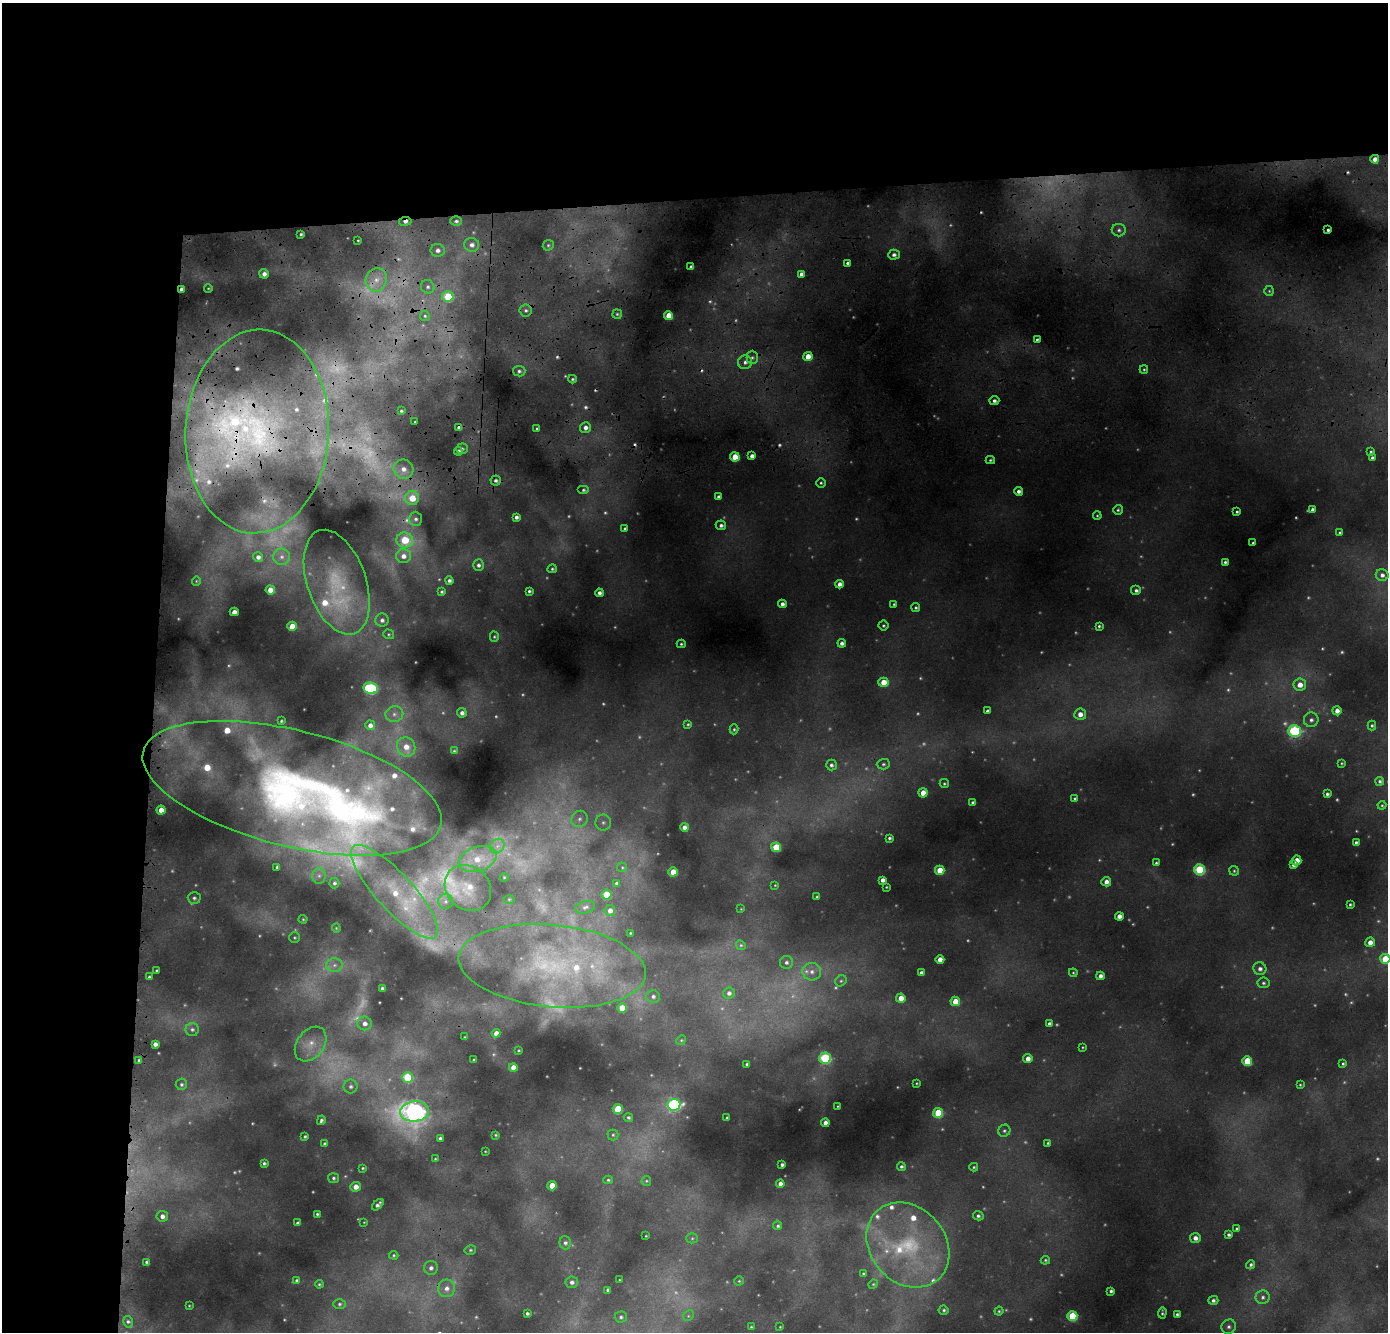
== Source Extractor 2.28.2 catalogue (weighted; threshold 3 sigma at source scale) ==
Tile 1 of 3 x 3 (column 1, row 1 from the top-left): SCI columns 49-1434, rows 3223-4552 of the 4248 x 5114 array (HDU 1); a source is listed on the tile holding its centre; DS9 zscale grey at full resolution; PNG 1390 x 1334 px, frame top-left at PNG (2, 3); each listed source drawn as its Kron ellipse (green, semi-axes under 4 px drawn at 4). Shown black and unused: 24% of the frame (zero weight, under 3 of 4 exposures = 24% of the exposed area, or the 3 px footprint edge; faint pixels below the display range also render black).
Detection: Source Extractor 2.28.2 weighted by HDU 2 'WHT'; one run over the whole footprint, this tile lists its part. Background 0.114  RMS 0.011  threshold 0.0514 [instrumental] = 3 sigma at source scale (4.5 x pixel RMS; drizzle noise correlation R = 1.50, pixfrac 1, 0.05/0.05 arcsec/px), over >= 5 px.
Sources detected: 386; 69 too faint to see at this stretch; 9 cosmic-ray / hot-pixel residue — neither listed nor drawn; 26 inside a brighter listed object's ellipse — not listed separately; the other 282 listed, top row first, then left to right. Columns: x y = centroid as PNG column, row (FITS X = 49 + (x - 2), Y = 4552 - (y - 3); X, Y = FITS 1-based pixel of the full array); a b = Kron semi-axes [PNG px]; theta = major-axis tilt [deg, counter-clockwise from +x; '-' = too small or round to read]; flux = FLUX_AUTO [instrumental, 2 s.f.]
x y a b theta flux
1375 159 4 4 - 7.3
405 221 6 4 9 5.2
456 221 6 4 1 2.7
1119 230 7 6 - 3.9
1328 230 3 3 - 2.6
301 234 3 3 - 1.9
358 240 3 2 - 1
472 245 7 7 - 5.8
548 245 6 5 - 1.9
438 250 7 6 - 5.6
894 255 6 5 - 4.1
848 263 4 3 - 3.1
691 267 4 4 - 4.1
264 274 5 4 - 5.4
801 274 4 4 - 5
376 280 12 10 68 14
428 287 7 6 - 3.7
208 288 4 3 - 1
182 289 4 3 - 4
1269 291 5 5 - 1.8
448 297 5 5 - 51
526 310 6 6 - 2.9
617 314 5 5 - 1.7
425 316 5 5 - 2
669 316 4 4 - 26
1037 340 4 4 - 2.2
808 356 4 4 - 15
752 357 7 5 -90 3
745 362 7 7 - 4.8
1144 369 4 4 - 1.5
519 371 6 5 - 3.2
572 379 4 3 - 1.8
994 401 5 4 - 3.7
401 411 3 3 - 1.8
415 422 3 2 - 0.81
459 427 4 4 - 5.7
537 428 4 3 - 1.6
585 428 5 5 - 6.1
257 431 102 72 87 400
462 449 6 5 - 2.2
458 451 4 4 - 3.5
1371 452 3 3 - 1.3
752 456 4 4 - 6.5
735 457 5 4 - 23
1372 458 3 3 - 2.3
990 460 4 3 - 1.7
403 469 10 9 - 11
496 480 5 5 - 3.1
821 483 5 4 - 1.8
583 490 6 4 0 2.1
1019 491 4 4 - 4.3
719 497 4 3 - 2.8
412 498 7 7 - 24
1118 510 5 4 - 2
1312 510 4 3 - 3.2
1237 512 3 3 - 1.8
1097 516 4 3 - 1.3
516 517 4 4 - 3.7
416 519 7 6 - 4
721 525 5 5 - 3.5
625 528 3 3 - 1.6
1340 533 4 4 - 1.6
405 540 8 7 - 36
1253 543 3 3 - 1.4
403 556 7 7 - 8
258 557 5 5 - 4.2
282 557 8 8 - 5.7
1225 562 3 3 - 2
478 565 6 5 - 3.6
552 569 4 4 - 1.7
1382 575 6 6 - 4.9
449 580 4 4 - 3.2
196 581 5 3 - 0.84
337 582 54 29 -71 75
839 584 4 4 - 5.9
270 590 4 4 - 11
1136 590 5 5 - 3.4
529 591 3 3 - 1.9
442 592 3 3 - 1.8
599 593 4 4 - 4.4
782 604 4 4 - 4.6
894 604 4 3 - 1.4
916 608 4 4 - 1.8
234 612 4 4 - 6.4
382 620 6 6 - 4
292 626 5 4 - 16
883 626 5 5 - 1.8
1099 626 3 3 - 1.8
389 634 5 4 - 1.5
494 637 5 4 - 1.4
842 643 4 4 - 4.4
681 644 4 4 - 1.7
883 682 5 5 - 19
1300 685 6 6 - 12
371 688 7 5 -9 120
988 711 4 3 - 3.2
1337 711 4 4 - 7.5
462 713 5 4 - 4.8
394 714 9 8 - 5.8
1080 714 6 5 - 9.1
1311 720 7 7 - 4.3
281 721 3 3 - 1.3
688 724 4 4 - 1.4
370 725 5 5 - 5.6
1372 725 5 4 - 1.7
734 729 5 4 - 1.6
1294 731 6 5 - 160
406 747 10 9 - 13
454 751 3 3 - 1.2
1342 763 3 3 - 1.1
883 764 7 5 1 2.4
831 765 5 5 - 2.9
1380 781 4 4 - 2.3
944 784 4 4 - 1.6
292 788 153 58 -14 580
923 793 4 4 - 16
1327 794 4 3 - 2.6
1075 799 4 4 - 1.7
973 802 3 3 - 2.1
1382 805 4 4 - 1.3
161 810 4 4 - 12
579 819 8 7 - 6.1
603 822 8 8 - 4.5
684 827 4 4 - 5.7
889 838 3 3 - 1.9
1356 842 4 3 - 2.2
497 846 8 6 46 5.9
776 847 5 4 - 31
478 859 19 12 19 27
1297 860 5 4 - 14
1156 863 3 3 - 1.7
1293 864 4 3 - 4.1
277 867 3 3 - 2.1
622 867 5 4 - 1.4
940 870 5 4 - 21
1199 870 5 5 - 76
1234 871 5 4 - 1.6
673 872 4 4 - 20
319 876 8 6 89 4.2
504 877 4 4 - 1.3
883 880 4 4 - 5.5
1106 882 5 4 - 6.6
334 883 5 5 - 2.7
616 883 3 3 - 1.9
775 885 3 3 - 0.81
886 887 3 2 - 0.92
468 888 25 21 -44 30
394 892 61 18 -47 82
606 895 5 5 - 34
817 897 3 3 - 1.5
194 898 6 6 - 2.7
509 899 5 3 - 1.2
446 901 7 7 - 5
1350 905 3 3 - 1.6
585 907 10 6 15 3.6
741 909 2 2 - 0.64
610 911 5 5 - 5.8
1119 916 4 4 - 6.6
303 919 4 4 - 1.2
336 928 4 4 - 1.2
630 933 3 2 - 1.2
295 938 5 5 - 1.7
1370 942 5 5 - 7.4
741 945 5 4 - 1.5
940 959 4 4 - 8.2
1385 959 5 5 - 33
786 962 6 6 - 3.5
334 965 8 6 3 5.1
552 966 94 41 -5 220
1260 969 6 6 - 5.1
156 970 3 3 - 1.4
812 972 9 8 - 8.4
921 973 4 4 - 4.6
1073 973 4 4 - 1.2
1100 976 4 4 - 4.7
149 977 4 3 - 1.9
841 981 6 5 - 2.4
1263 983 6 5 - 2.4
382 988 4 3 - 2.8
729 993 6 5 - 3.8
653 996 6 6 - 3.8
901 998 4 4 - 13
955 1001 5 4 - 22
622 1008 5 4 - 21
364 1023 7 7 - 6.2
1049 1024 4 4 - 3.5
192 1029 6 6 - 3.1
496 1033 4 4 - 8.5
464 1037 3 2 - 0.76
681 1040 5 4 - 1.4
155 1044 4 4 - 5.5
311 1044 19 13 52 18
1083 1047 3 2 - 0.88
518 1051 2 2 - 0.91
825 1058 6 5 - 98
1028 1059 4 4 - 6.9
139 1060 4 3 - 2
474 1060 3 3 - 1.4
1247 1061 5 5 - 39
747 1064 3 3 - 1.6
1343 1064 4 3 - 1.6
513 1067 4 4 - 12
407 1077 5 5 - 47
916 1083 3 2 - 0.92
181 1084 6 5 - 2.5
1300 1085 3 3 - 1.1
350 1087 7 7 - 4
674 1105 6 6 - 200
838 1106 3 2 - 0.99
618 1109 5 5 - 35
415 1111 14 10 6 630
938 1113 5 5 - 37
628 1117 4 4 - 2
727 1118 3 2 - 1.1
321 1120 5 3 - 2.5
825 1123 4 4 - 7.5
1004 1131 6 5 - 2.3
496 1135 3 3 - 1.2
613 1135 5 5 - 1.8
305 1136 3 3 - 1.8
440 1138 4 3 - 3
1048 1143 4 3 - 1.6
325 1144 4 3 - 2.7
485 1151 3 2 - 0.79
435 1159 4 3 - 1.1
264 1163 3 3 - 2.1
782 1165 3 3 - 2.6
901 1166 4 4 - 2.3
974 1167 4 4 - 1.5
363 1168 4 3 - 1.4
333 1178 5 5 - 2.2
608 1180 5 4 - 1.6
646 1181 5 4 - 1.5
780 1184 4 4 - 7.2
552 1186 4 4 - 18
356 1187 5 5 - 9.2
378 1205 7 3 46 4.2
317 1214 3 3 - 1.5
162 1216 5 5 - 5.8
978 1216 5 4 - 2.7
364 1222 3 2 - 0.67
297 1223 3 3 - 2.2
778 1226 4 4 - 2.1
1237 1229 4 3 - 2.2
1229 1235 4 3 - 2.5
646 1236 3 2 - 0.76
692 1238 5 5 - 1.9
1195 1238 5 5 - 5.7
565 1243 6 5 - 3.1
908 1245 46 37 -49 140
470 1250 6 4 14 1.8
394 1255 5 4 - 1.4
1045 1260 4 3 - 1.4
147 1262 3 3 - 2.1
1251 1265 5 4 - 2.3
431 1268 7 7 - 4.2
863 1273 4 3 - 1.4
297 1280 4 4 - 2.2
619 1280 3 2 - 0.8
739 1281 4 4 - 1.4
572 1282 6 6 - 4.3
319 1284 4 3 - 1.3
873 1284 5 4 - 1.3
447 1288 9 8 - 7.9
608 1290 4 4 - 3.4
1111 1291 4 3 - 2.2
1263 1297 7 7 - 3.9
1213 1300 5 4 - 3.2
339 1304 6 5 - 2.3
189 1306 2 2 - 0.71
944 1310 5 5 - 2.2
999 1311 4 4 - 1.5
527 1313 4 3 - 2.5
1162 1313 5 2 - 1.8
1177 1314 3 3 - 2
688 1316 6 4 45 1.9
1072 1316 5 5 - 53
621 1317 6 5 - 2.5
128 1322 6 4 -75 2.3
751 1327 4 3 - 1.3
780 1327 3 2 - 0.85
1229 1327 7 7 - 4.1
Overlapping masked pixels (flux is a lower limit): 9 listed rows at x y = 1375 159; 405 221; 376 280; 428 287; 182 289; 459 427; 257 431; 735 457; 292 788
Isophote crosses this tile's border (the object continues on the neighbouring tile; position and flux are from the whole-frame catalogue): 1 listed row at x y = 1385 959